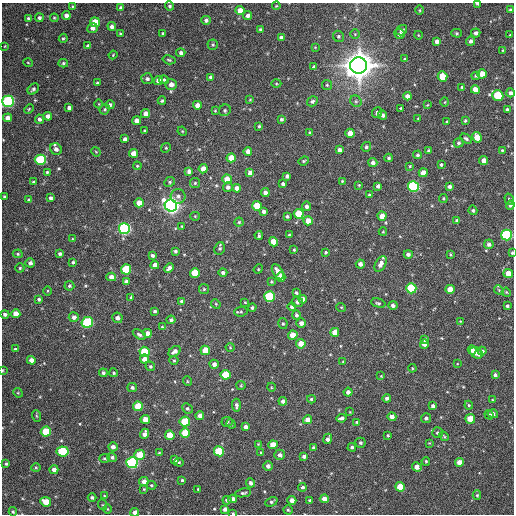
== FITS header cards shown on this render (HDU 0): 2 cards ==
NAXIS1  =                  512 / Axis length
NAXIS2  =                  512 / Axis length

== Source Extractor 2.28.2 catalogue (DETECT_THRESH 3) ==
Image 512 x 512 px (HDU 0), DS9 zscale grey, 1 PNG px = 1 image px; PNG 516 x 516 px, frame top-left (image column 1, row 512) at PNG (2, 3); each listed source drawn as its Kron ellipse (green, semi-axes under 4 px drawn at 4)
Background 128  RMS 11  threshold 34.5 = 3 sigma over >= 5 px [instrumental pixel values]
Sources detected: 349; all 349 listed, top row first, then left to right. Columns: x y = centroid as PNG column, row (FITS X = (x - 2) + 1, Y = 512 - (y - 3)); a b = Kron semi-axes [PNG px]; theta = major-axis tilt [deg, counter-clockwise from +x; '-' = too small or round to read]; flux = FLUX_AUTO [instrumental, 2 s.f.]
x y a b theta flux
477 4 4 3 - 1.3e+03
72 6 4 4 - 8.4e+02
170 6 4 4 - 1.4e+03
276 6 4 3 - 7.0e+02
121 7 4 3 - 1.2e+03
240 10 4 4 - 7.2e+03
420 10 5 3 - 7.8e+02
510 10 4 3 - 1.4e+03
66 15 4 4 - 3.6e+03
248 15 5 4 - 2.5e+03
28 18 4 3 - 1.3e+03
39 18 4 4 - 1.7e+03
54 18 4 3 - 8.2e+02
206 20 4 4 - 2.4e+03
95 22 5 5 - 1.3e+04
112 26 4 4 - 2.5e+03
92 28 5 5 - 3.3e+03
260 30 4 3 - 1.3e+03
401 30 6 4 35 2.4e+03
163 33 3 2 - 7.3e+02
456 33 5 4 - 1.2e+03
476 33 4 4 - 2.4e+03
120 34 3 3 - 9.9e+02
355 34 4 4 - 9.4e+02
399 34 5 5 - 2.1e+03
418 35 4 3 - 5.4e+02
510 35 4 4 - 7.8e+02
338 36 6 5 - 1.4e+03
63 38 4 4 - 9.7e+02
281 38 4 4 - 3.0e+03
437 41 4 4 - 3.0e+03
471 41 4 4 - 2.5e+03
213 45 5 5 - 1.1e+03
5 46 3 2 - 5.0e+02
88 46 4 4 - 2.4e+03
315 47 4 3 - 5.8e+02
503 50 3 2 - 5.9e+02
181 53 4 4 - 1.9e+03
113 55 4 3 - 6.3e+02
405 59 4 3 - 8.1e+02
169 60 7 4 -14 1.1e+03
28 63 5 3 - 6.2e+02
63 63 5 4 - 1.2e+03
359 65 8 8 - 1.5e+06
314 67 4 4 - 1.9e+03
482 74 5 4 - 1.1e+04
476 76 4 4 - 1.0e+03
211 77 4 4 - 2.6e+03
443 77 5 4 - 1.4e+04
147 79 6 5 - 2.0e+03
164 80 5 4 - 1.1e+03
158 81 5 4 - 4.5e+03
97 83 3 2 - 8.6e+02
171 84 6 5 - 4.6e+03
276 84 5 3 - 7.5e+02
327 85 5 5 - 1.0e+03
462 87 4 4 - 9.6e+02
33 89 6 4 45 1.7e+03
475 90 4 4 - 6.4e+03
510 93 4 4 - 2.6e+03
407 96 4 4 - 4.3e+03
498 96 6 5 - 4.0e+04
250 100 4 3 - 5.3e+02
8 101 5 5 - 1.1e+05
162 101 4 4 - 1.3e+03
312 101 6 4 32 1.7e+03
356 101 6 5 - 1.3e+03
445 102 4 3 - 6.4e+02
99 104 4 3 - 5.5e+02
110 105 4 4 - 1.9e+03
197 105 4 4 - 5.2e+03
427 105 4 3 - 5.6e+02
69 108 4 4 - 2.7e+03
401 108 3 2 - 6.7e+02
29 109 5 3 - 8.0e+02
105 109 5 5 - 1.2e+03
225 110 6 5 - 1.5e+03
507 110 4 4 - 2.4e+03
215 111 4 4 - 7.2e+02
145 113 5 4 - 4.1e+03
377 113 5 5 - 2.4e+03
383 115 5 4 - 2.2e+03
48 116 4 4 - 3.7e+03
8 118 4 4 - 4.9e+03
39 119 4 4 - 2.2e+03
281 119 3 3 - 1.4e+03
418 119 4 2 - 5.2e+02
137 121 4 4 - 4.1e+03
465 121 3 3 - 1.0e+03
447 122 3 3 - 8.0e+02
259 126 3 3 - 8.6e+02
145 131 3 3 - 8.2e+02
182 131 5 4 - 7.2e+02
310 133 4 3 - 9.0e+02
350 133 4 4 - 7.4e+03
477 137 5 4 - 1.2e+04
125 139 4 4 - 2.4e+03
466 139 6 3 -33 1.4e+03
459 143 5 4 - 1.4e+03
366 147 5 4 - 1.4e+03
166 148 5 4 - 8.6e+02
56 149 6 5 - 3.8e+03
339 150 4 4 - 3.0e+03
502 150 4 3 - 8.9e+02
248 151 4 4 - 4.2e+03
428 151 4 4 - 1.1e+03
96 152 5 4 - 7.3e+02
133 153 4 4 - 6.6e+03
418 155 4 4 - 1.4e+03
231 158 4 4 - 8.6e+03
389 158 4 4 - 1.2e+03
40 160 5 5 - 6.3e+04
484 160 4 4 - 5.8e+03
304 161 5 4 - 9.9e+02
373 162 4 4 - 2.6e+03
441 164 3 3 - 1.1e+03
137 166 4 4 - 7.4e+02
410 166 3 3 - 7.4e+02
203 169 4 4 - 5.3e+03
189 171 4 4 - 2.9e+03
47 172 3 3 - 8.6e+02
250 173 4 4 - 4.3e+03
423 173 4 4 - 7.1e+03
287 176 4 4 - 2.1e+03
227 179 5 4 - 1.0e+04
342 181 3 3 - 6.6e+02
34 182 4 3 - 1.1e+03
170 182 5 4 - 1.1e+03
195 183 5 5 - 1.2e+03
283 184 4 3 - 1.6e+03
359 185 3 3 - 6.3e+02
378 186 4 4 - 2.5e+03
413 186 5 5 - 9.6e+04
449 186 4 3 - 2.4e+03
228 187 5 4 - 2.5e+03
237 188 4 4 - 5.1e+03
265 193 4 4 - 3.0e+03
369 195 4 4 - 1.4e+03
178 196 7 7 - 2.4e+03
4 197 3 3 - 1.1e+03
50 198 4 3 - 1.9e+03
443 198 4 4 - 8.5e+02
509 199 6 4 -72 1.4e+03
29 200 4 4 - 1.7e+03
139 203 5 4 - 8.5e+03
510 205 4 4 - 2.0e+03
171 206 6 6 - 4.1e+05
257 206 5 5 - 1.7e+04
306 206 4 4 - 2.3e+03
473 210 5 4 - 1.2e+03
263 211 4 3 - 2.3e+03
299 214 5 5 - 2.3e+04
195 216 4 4 - 7.6e+02
287 216 4 3 - 1.6e+03
382 216 4 4 - 7.3e+03
457 220 4 4 - 1.7e+03
308 221 5 4 - 7.4e+03
239 222 4 4 - 9.9e+02
182 226 4 3 - 7.1e+02
124 229 5 5 - 1.3e+05
383 232 4 3 - 5.7e+02
259 235 4 3 - 1.5e+03
289 235 3 3 - 9.9e+02
507 235 5 5 - 8.9e+04
72 239 4 2 - 6.0e+02
274 242 5 4 - 1.1e+04
489 244 5 4 - 2.4e+03
220 248 6 5 - 1.5e+03
294 250 4 3 - 8.1e+02
175 251 3 3 - 1.3e+03
326 252 4 3 - 1.0e+03
512 253 4 3 - 9.4e+02
18 254 5 4 - 9.8e+02
60 254 4 3 - 1.8e+03
408 254 4 4 - 2.4e+03
450 254 3 3 - 7.5e+02
152 255 4 4 - 1.8e+03
73 262 4 3 - 1.2e+03
30 263 4 4 - 2.6e+03
360 264 4 4 - 3.1e+03
381 264 8 5 61 4.3e+03
155 265 4 4 - 5.5e+03
20 268 4 4 - 9.5e+02
169 268 5 4 - 2.9e+03
126 269 5 5 - 3.6e+04
258 269 5 4 - 8.2e+02
223 272 4 4 - 2.0e+03
278 272 8 5 -59 5.5e+03
195 273 5 5 - 1.7e+04
508 273 5 4 - 7.2e+03
111 277 5 4 - 5.6e+03
281 277 5 4 - 1.1e+04
126 282 4 4 - 3.6e+03
271 282 3 3 - 7.9e+02
69 286 5 4 - 1.4e+03
411 288 5 5 - 4.3e+04
204 289 5 5 - 1.0e+03
450 289 4 4 - 1.1e+04
499 290 5 4 - 8.3e+02
47 291 5 3 - 7.3e+02
506 292 4 3 - 7.7e+02
296 293 4 4 - 1.3e+03
269 296 5 5 - 4.5e+04
131 297 3 3 - 9.8e+02
39 299 4 4 - 1.4e+03
303 299 4 4 - 5.0e+03
181 301 4 4 - 1.7e+03
245 302 3 3 - 6.5e+02
297 302 5 5 - 2.0e+03
378 303 7 4 -15 1.3e+03
216 304 5 4 - 8.0e+02
393 305 4 4 - 2.0e+03
507 306 3 3 - 1.3e+03
252 307 4 4 - 1.3e+03
292 307 4 3 - 1.3e+03
341 307 5 3 - 6.8e+02
155 311 3 3 - 1.3e+03
241 312 6 5 - 1.1e+03
5 314 4 4 - 1.9e+03
16 314 4 4 - 7.6e+03
296 315 4 4 - 1.6e+03
74 317 5 5 - 3.1e+03
117 318 5 5 - 2.8e+03
171 320 4 4 - 1.3e+03
460 321 3 2 - 5.1e+02
87 322 6 5 - 6.8e+04
301 323 5 4 - 3.1e+03
283 324 5 4 - 1.2e+03
162 327 4 3 - 6.5e+02
335 332 4 4 - 7.8e+03
147 333 4 4 - 4.7e+03
139 334 7 4 -32 1.7e+03
293 335 5 4 - 8.9e+03
424 339 4 3 - 1.5e+03
301 344 5 4 - 8.0e+03
424 344 5 4 - 4.7e+03
230 347 4 4 - 8.2e+02
15 349 4 3 - 1.0e+03
205 350 5 4 - 1.2e+04
472 350 4 4 - 3.5e+03
175 351 7 4 36 3.4e+03
482 351 4 4 - 1.6e+03
144 352 5 5 - 2.4e+04
476 353 7 5 -36 5.5e+03
144 359 4 4 - 4.1e+03
31 360 4 4 - 4.4e+03
174 360 4 4 - 8.6e+02
343 362 4 4 - 6.8e+02
214 364 4 4 - 3.4e+03
457 364 4 2 - 4.6e+02
150 366 5 4 - 1.2e+03
412 368 4 3 - 6.6e+02
2 370 4 2 - 6.5e+02
103 373 4 4 - 1.8e+03
114 373 4 4 - 1.1e+03
226 375 5 5 - 2.0e+04
495 375 4 3 - 2.0e+03
381 376 4 4 - 6.4e+02
187 381 5 3 - 7.1e+02
241 385 4 4 - 7.9e+02
132 387 5 4 - 1.9e+03
271 387 4 3 - 7.1e+02
348 392 4 4 - 3.6e+03
18 393 5 4 - 6.9e+02
387 398 4 4 - 2.6e+03
311 399 4 3 - 1.2e+03
492 400 4 3 - 6.6e+02
283 401 4 4 - 2.4e+03
236 405 6 4 -87 2.0e+03
469 405 4 4 - 8.9e+02
138 406 5 4 - 1.6e+04
433 406 4 4 - 2.3e+03
187 408 6 4 -41 1.4e+03
350 412 3 3 - 5.0e+02
493 414 5 4 - 2.4e+03
489 415 5 4 - 1.5e+03
37 416 6 4 -70 8.8e+02
200 416 4 4 - 4.8e+03
392 417 4 4 - 4.3e+03
342 418 5 4 - 2.7e+03
426 418 5 5 - 1.9e+03
145 419 4 4 - 7.3e+03
470 419 5 4 - 1.2e+04
307 420 4 4 - 5.9e+03
185 422 5 5 - 3.1e+04
227 422 5 5 - 1.3e+03
357 422 4 3 - 1.3e+03
231 424 5 4 - 1.0e+03
246 427 4 4 - 2.9e+03
46 431 5 5 - 2.6e+04
185 433 5 5 - 1.9e+04
437 433 5 5 - 1.3e+03
144 434 5 4 - 3.7e+03
170 435 5 4 - 1.2e+04
388 435 3 3 - 7.8e+02
444 436 5 4 - 9.3e+02
328 439 5 4 - 2.9e+03
360 443 5 5 - 1.5e+03
429 443 4 3 - 5.7e+02
258 444 4 3 - 7.0e+02
273 445 4 4 - 9.0e+03
113 447 5 4 - 3.1e+03
352 447 4 4 - 1.9e+03
314 448 4 3 - 1.8e+03
62 451 6 5 - 3.3e+04
219 451 5 5 - 3.3e+04
261 452 3 2 - 7.3e+02
159 453 4 2 - 6.2e+02
139 455 5 5 - 1.8e+04
279 455 5 5 - 2.4e+03
304 456 4 3 - 2.3e+03
112 457 5 4 - 1.7e+03
104 458 5 4 - 1.0e+03
174 460 4 3 - 1.7e+03
426 461 4 3 - 1.0e+03
179 462 5 4 - 9.1e+02
459 462 4 4 - 5.2e+03
132 463 5 5 - 1.2e+05
6 464 3 3 - 9.4e+02
268 466 4 4 - 2.6e+03
417 467 5 4 - 4.1e+03
36 468 5 3 - 7.7e+02
54 470 4 4 - 3.6e+03
182 480 3 3 - 1.1e+03
144 481 5 4 - 4.7e+03
250 483 4 3 - 2.2e+03
151 485 5 4 - 9.3e+02
302 487 4 4 - 1.8e+03
400 487 5 4 - 1.7e+04
144 489 3 3 - 7.6e+02
198 489 3 2 - 6.2e+02
243 493 8 4 10 1.6e+03
477 495 5 4 - 9.9e+02
104 496 4 3 - 8.5e+02
92 498 4 3 - 1.7e+03
232 499 4 4 - 3.6e+03
324 499 4 4 - 4.4e+03
227 500 4 4 - 2.2e+03
292 500 4 4 - 5.7e+03
310 500 3 3 - 1.2e+03
46 502 5 4 - 9.9e+03
271 502 6 4 25 1.5e+03
103 505 5 3 - 7.0e+02
107 509 5 3 - 6.7e+02
225 509 4 4 - 2.4e+03
288 510 4 4 - 1.1e+03
13 512 5 4 - 9.9e+02
135 512 4 4 - 3.7e+03
233 513 3 3 - 7.2e+02
At the frame edge (FLAGS 8, measured only in part): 6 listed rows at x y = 477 4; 8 101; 512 253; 2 370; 135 512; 233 513